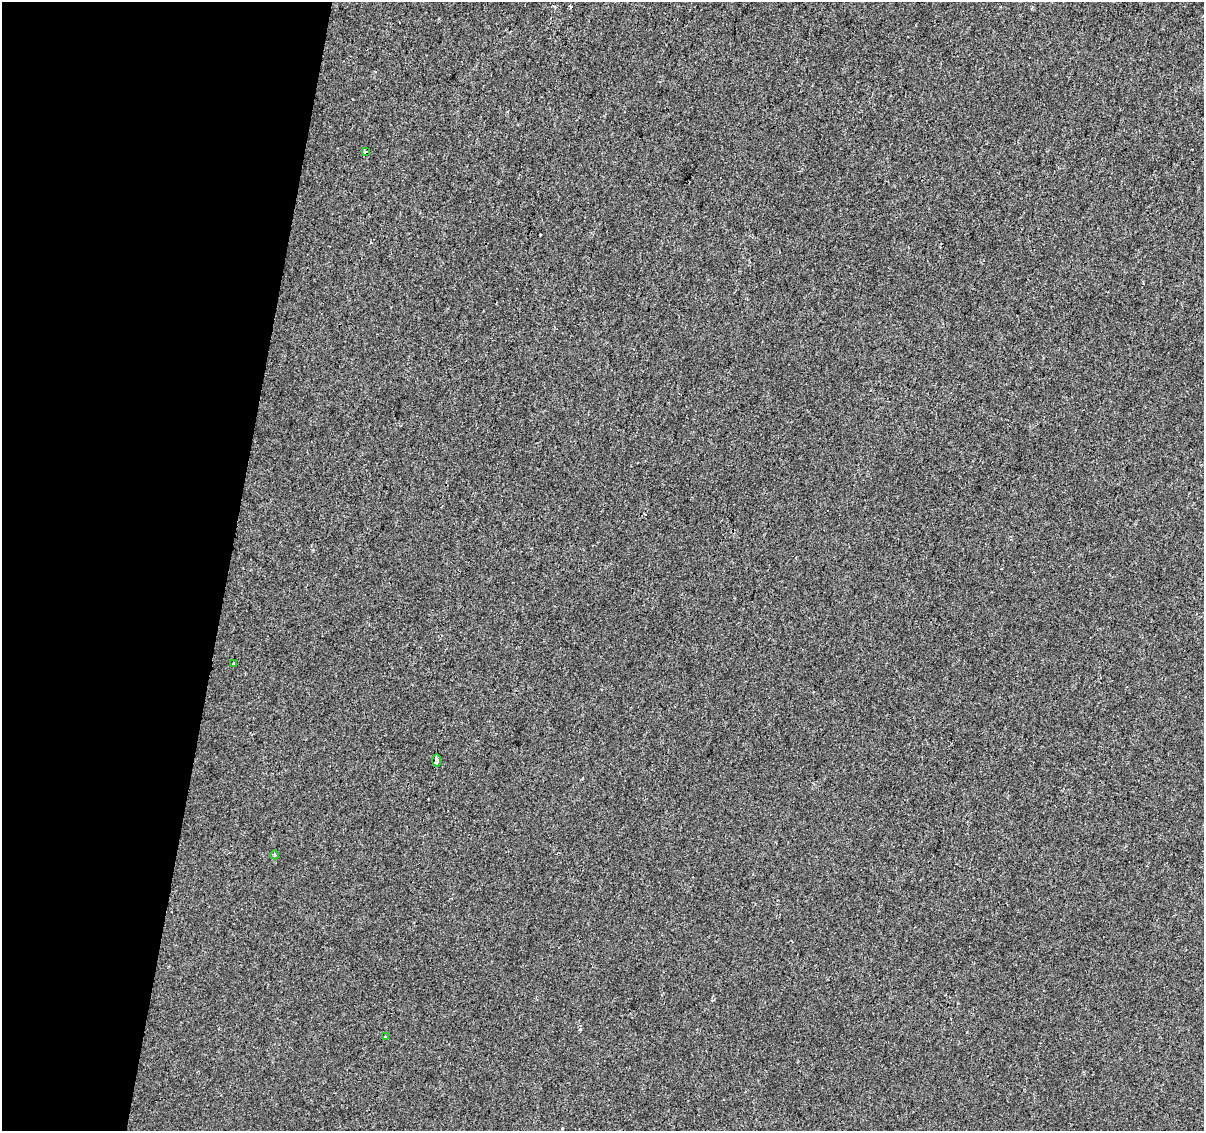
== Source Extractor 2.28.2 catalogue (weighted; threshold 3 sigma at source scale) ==
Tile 9 of 4 x 4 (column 1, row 3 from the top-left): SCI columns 1-1202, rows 1355-2483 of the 4812 x 5026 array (HDU 1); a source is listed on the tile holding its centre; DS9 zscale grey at full resolution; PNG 1206 x 1133 px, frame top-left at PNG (2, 2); each listed source drawn as its Kron ellipse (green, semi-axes under 4 px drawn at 4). Shown black and unused: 19% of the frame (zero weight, under 2 of 3 exposures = <1% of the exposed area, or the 3 px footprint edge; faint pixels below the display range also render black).
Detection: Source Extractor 2.28.2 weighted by HDU 2 'WHT'; one run over the whole footprint, this tile lists its part. Background 4.25e-04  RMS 0.0042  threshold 0.019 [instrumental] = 3 sigma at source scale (4.5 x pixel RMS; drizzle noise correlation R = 1.50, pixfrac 1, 0.0396/0.0396 arcsec/px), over >= 5 px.
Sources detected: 6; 1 cosmic-ray / hot-pixel residue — neither listed nor drawn; the other 5 listed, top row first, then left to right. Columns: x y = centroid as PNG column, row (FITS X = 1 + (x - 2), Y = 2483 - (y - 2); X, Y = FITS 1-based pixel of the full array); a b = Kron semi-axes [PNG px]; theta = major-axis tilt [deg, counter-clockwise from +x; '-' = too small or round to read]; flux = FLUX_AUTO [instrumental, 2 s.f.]
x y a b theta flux
366 152 3 3 - 0.99
233 664 3 3 - 1.8
437 760 6 3 -89 4.3
274 855 4 3 - 0.48
385 1037 3 3 - 3